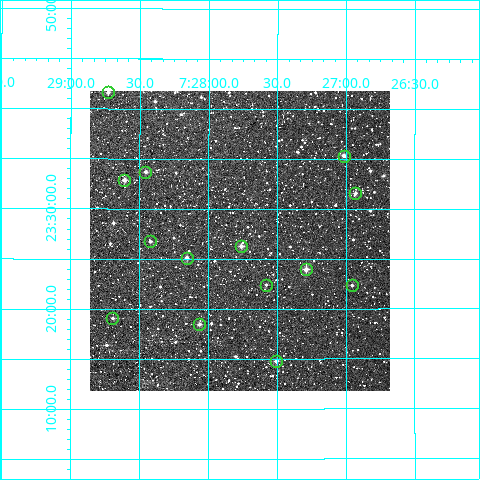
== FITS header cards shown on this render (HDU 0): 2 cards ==
NAXIS1  =                  300
NAXIS2  =                  300

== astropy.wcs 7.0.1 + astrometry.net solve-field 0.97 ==
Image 300 x 300 px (HDU 0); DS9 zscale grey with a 90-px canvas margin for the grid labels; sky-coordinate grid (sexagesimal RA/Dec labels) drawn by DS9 from the SOLVED WCS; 14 Tycho-2 reference stars matched to detected sources circled (green)
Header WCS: RA---TAN/DEC--TAN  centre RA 07:27:46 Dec +23:27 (111.94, +23.45 deg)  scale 6 arcsec/px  FOV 30.0' x 30.0'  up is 0 deg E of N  parity normal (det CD < 0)
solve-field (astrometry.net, Tycho-2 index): VERIFIED the header's WCS against the Tycho-2 star catalogue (verified at 2 index scales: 11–14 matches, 0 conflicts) and refined it, rather than solving blind
Solved WCS: RA---TAN-SIP/DEC--TAN-SIP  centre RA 07:27:46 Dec +23:27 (111.94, +23.45 deg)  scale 6 arcsec/px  FOV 30.0' x 30.0'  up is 0 deg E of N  parity normal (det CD < 0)
The solver's refit moves the header's centre by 2 arcsec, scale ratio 0.9996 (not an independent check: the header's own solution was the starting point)
Tycho-2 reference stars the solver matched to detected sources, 14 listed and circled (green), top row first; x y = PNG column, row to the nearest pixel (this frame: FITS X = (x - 90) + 1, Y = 300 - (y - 91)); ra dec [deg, ICRS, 3 dp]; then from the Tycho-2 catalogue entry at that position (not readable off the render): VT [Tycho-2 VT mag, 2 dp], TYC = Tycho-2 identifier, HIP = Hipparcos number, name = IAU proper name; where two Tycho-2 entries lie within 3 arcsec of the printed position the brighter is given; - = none
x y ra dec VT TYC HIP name
108 92 112.182 +23.693 10.82 1910-788-1 - -
344 156 111.754 +23.589 11.02 1910-690-1 - -
145 172 112.114 +23.562 10.90 1910-108-1 - -
124 180 112.152 +23.548 10.38 1910-1004-1 - -
355 193 111.733 +23.526 10.95 1910-1552-1 - -
150 241 112.105 +23.446 11.28 1910-304-1 - -
241 246 111.941 +23.437 10.74 1910-1704-1 - -
187 258 112.039 +23.418 10.73 1910-734-1 - -
306 269 111.823 +23.399 10.55 1910-246-1 - -
266 285 111.895 +23.374 11.79 1910-1126-1 - -
352 285 111.739 +23.373 11.41 1910-1080-1 - -
112 318 112.174 +23.318 12.04 1910-1352-1 - -
199 324 112.016 +23.307 11.00 1910-912-1 - -
276 361 111.876 +23.246 10.84 1910-1280-1 - -